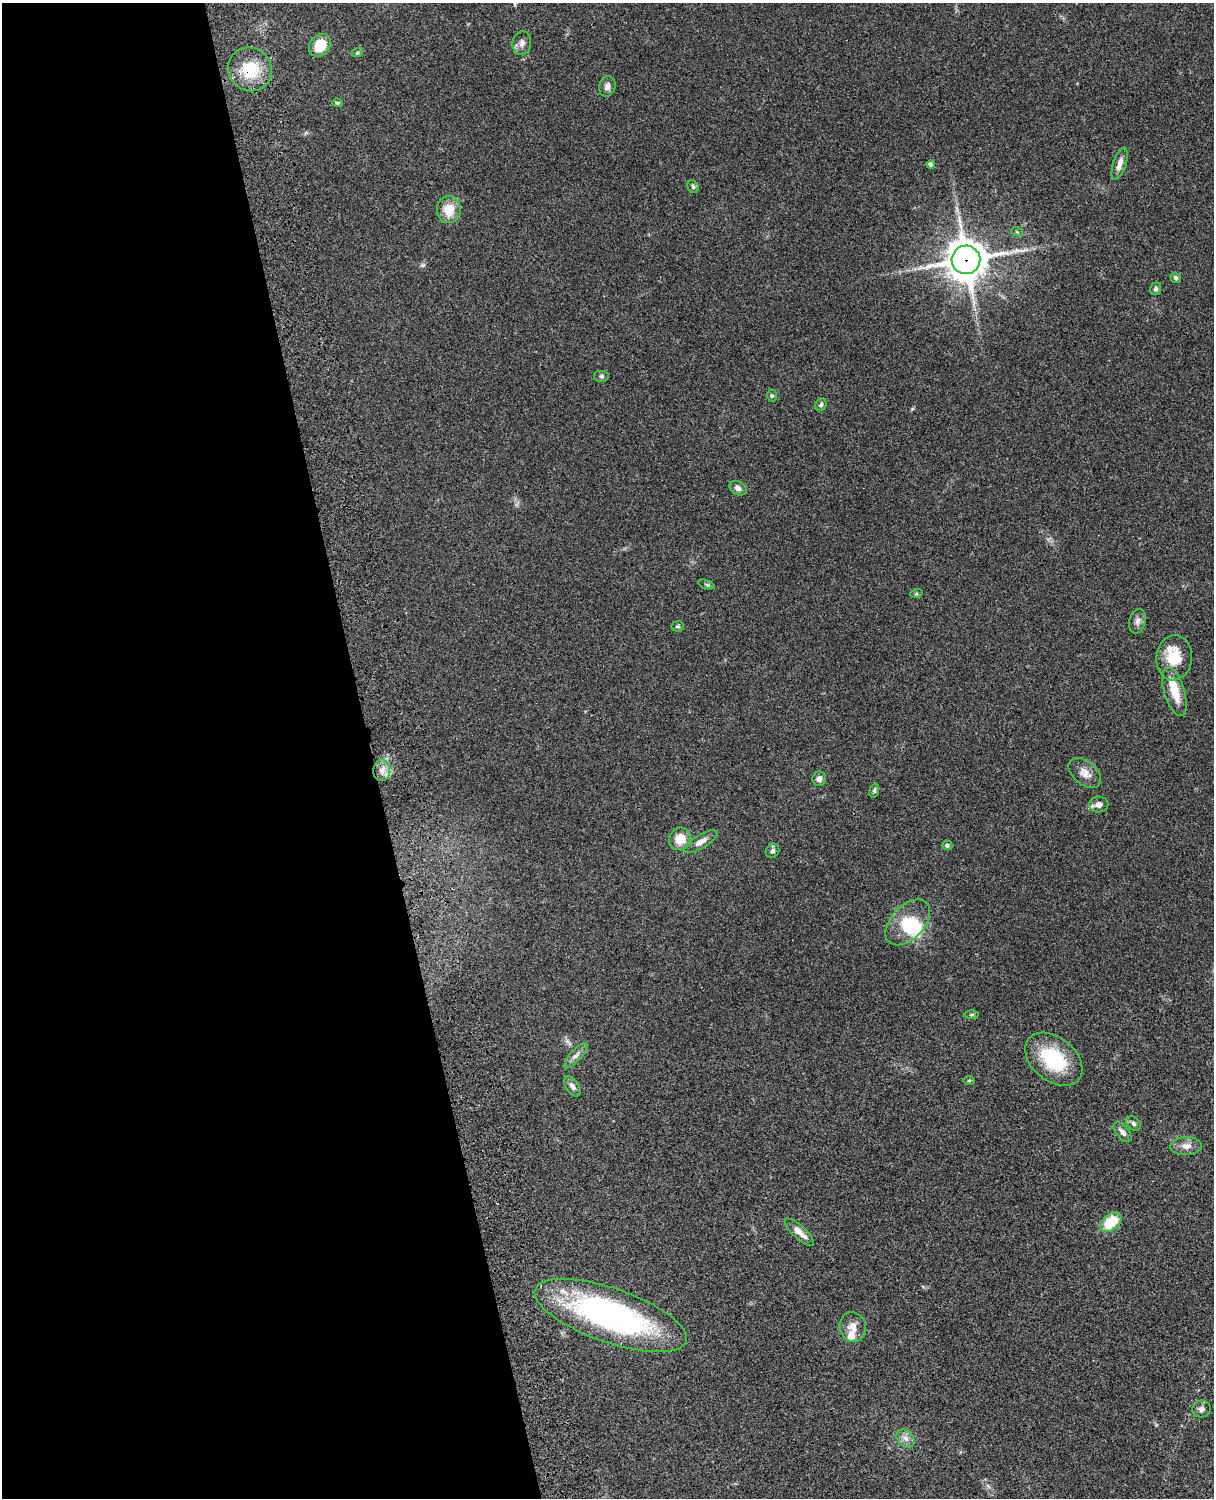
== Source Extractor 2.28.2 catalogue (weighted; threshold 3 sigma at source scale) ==
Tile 5 of 4 x 3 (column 1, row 2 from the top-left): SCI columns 121-1332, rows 1773-3268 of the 5087 x 4927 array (HDU 1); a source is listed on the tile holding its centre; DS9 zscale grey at full resolution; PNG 1216 x 1500 px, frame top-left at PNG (2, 3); each listed source drawn as its Kron ellipse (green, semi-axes under 4 px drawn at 4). Shown black and unused: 31% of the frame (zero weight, under 3 of 4 exposures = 6% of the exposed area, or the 3 px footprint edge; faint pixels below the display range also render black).
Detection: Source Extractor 2.28.2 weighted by HDU 2 'WHT'; one run over the whole footprint, this tile lists its part. Background 0.0823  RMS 0.006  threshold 0.0271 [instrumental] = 3 sigma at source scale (4.5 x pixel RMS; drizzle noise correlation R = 1.50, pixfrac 1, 0.05/0.05 arcsec/px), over >= 5 px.
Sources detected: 55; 1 too faint to see at this stretch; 2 inside a brighter object's white glare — neither listed nor drawn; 4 inside a brighter listed object's ellipse — not listed separately; the other 48 listed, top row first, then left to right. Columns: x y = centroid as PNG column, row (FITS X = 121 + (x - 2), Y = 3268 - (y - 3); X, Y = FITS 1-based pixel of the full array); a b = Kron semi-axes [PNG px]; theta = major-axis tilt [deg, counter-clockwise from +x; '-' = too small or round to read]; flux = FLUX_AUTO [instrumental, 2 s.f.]
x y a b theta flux
522 43 12 9 82 3.2
320 45 12 10 48 14
357 53 6 4 18 0.74
250 69 23 21 -40 22
607 86 10 8 76 2.9
337 103 5 4 - 0.85
931 164 4 4 - 2.2
1120 164 17 6 72 4.3
693 187 6 5 - 1.3
449 209 13 12 - 11
1017 232 6 3 -19 0.65
966 260 14 14 - 1400
1175 278 5 4 - 1.2
1156 289 6 5 - 1.6
602 376 8 6 0 1.4
772 396 6 5 - 0.91
821 405 6 5 - 1.3
738 488 9 6 -29 2.5
707 585 8 3 -19 0.91
916 594 6 4 19 0.73
1137 621 12 8 77 2.9
678 626 6 5 - 1
1174 658 23 18 83 15
1174 691 25 10 -73 13
382 770 11 8 88 4.3
1085 773 19 11 -40 5.3
819 779 7 6 - 2.4
874 790 7 4 74 1.1
1099 804 9 8 - 3.6
680 839 11 10 - 9.2
701 842 19 6 31 4.2
947 846 5 4 - 1.2
773 851 7 6 - 1.8
908 922 27 16 47 18
971 1014 7 3 1 0.84
576 1055 16 5 47 2.8
1054 1059 32 22 -39 35
969 1081 5 3 - 0.63
572 1086 11 6 -56 2.5
1133 1123 8 6 -45 1.5
1122 1132 12 6 -49 2.6
1186 1146 16 9 3 4.5
1111 1222 12 8 41 19
799 1232 19 6 -43 5.6
611 1315 80 27 -19 160
853 1327 15 13 -74 5.7
1201 1409 9 8 - 2.5
906 1438 10 7 -46 3.3
Overlapping masked pixels (flux is a lower limit): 2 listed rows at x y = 250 69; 966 260